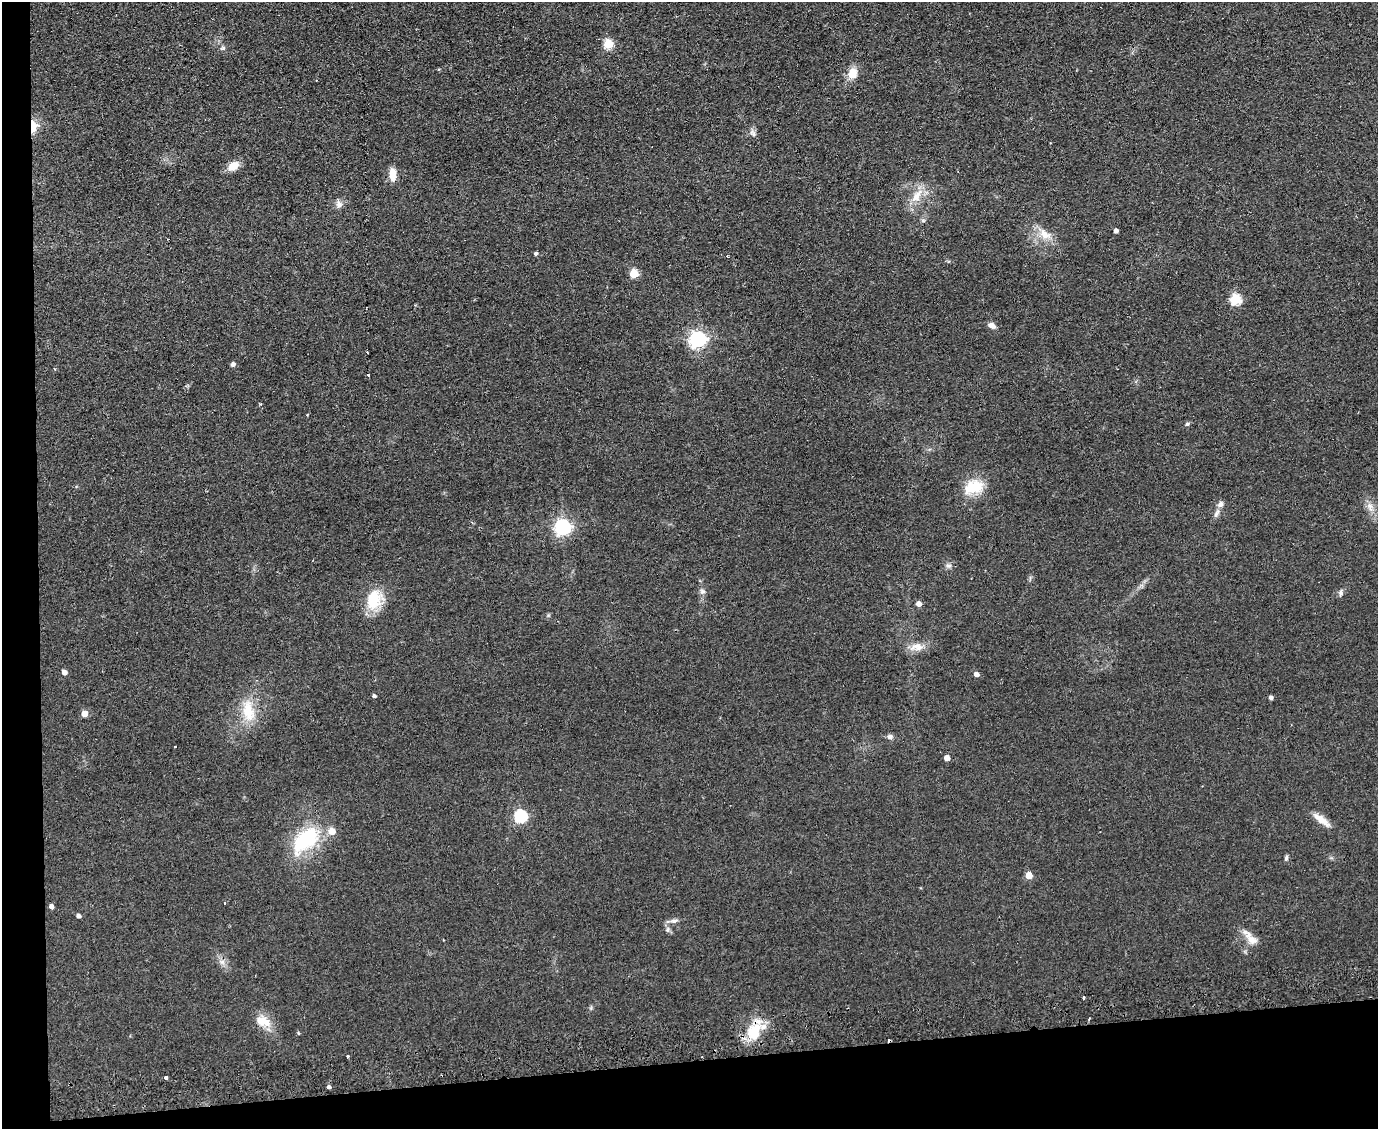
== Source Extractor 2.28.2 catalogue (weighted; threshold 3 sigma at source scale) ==
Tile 10 of 3 x 4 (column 1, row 4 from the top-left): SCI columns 425-1800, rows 43-1169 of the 4674 x 6921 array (HDU 1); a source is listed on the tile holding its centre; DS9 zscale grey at full resolution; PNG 1380 x 1131 px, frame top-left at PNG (2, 2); no overlay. Shown black and unused: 9% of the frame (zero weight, under 2 of 3 exposures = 3% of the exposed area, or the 3 px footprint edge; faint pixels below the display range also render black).
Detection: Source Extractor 2.28.2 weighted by HDU 2 'WHT'; one run over the whole footprint, this tile lists its part. Background 0.0634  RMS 0.0089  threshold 0.0401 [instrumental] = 3 sigma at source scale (4.5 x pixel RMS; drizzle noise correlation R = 1.50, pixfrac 1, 0.05/0.05 arcsec/px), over >= 5 px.
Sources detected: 63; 2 cosmic-ray / hot-pixel residue — not listed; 3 inside a brighter listed object's ellipse — not listed separately; the other 58 listed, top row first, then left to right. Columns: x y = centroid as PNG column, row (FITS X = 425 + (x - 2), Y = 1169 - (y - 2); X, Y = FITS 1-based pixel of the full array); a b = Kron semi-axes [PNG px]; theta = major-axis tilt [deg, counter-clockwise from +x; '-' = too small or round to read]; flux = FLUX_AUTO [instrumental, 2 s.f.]
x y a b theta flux
608 44 5 5 - 47
223 48 7 5 21 1.7
852 74 13 10 68 11
33 126 13 6 -89 15
753 133 10 6 -45 2.7
233 166 14 9 28 9.6
392 174 16 7 -87 8.9
917 196 21 10 57 13
339 204 10 8 -65 3.9
923 220 6 4 -19 1.2
1116 231 4 4 - 2.9
1045 235 17 12 -35 12
536 253 4 4 - 1.7
634 273 5 5 - 35
1235 299 5 5 - 66
991 325 9 6 -27 4.3
697 339 7 6 - 310
233 364 5 4 - 3.1
368 375 3 3 - 4.7
307 415 4 2 - 0.68
1187 424 7 4 28 1.4
974 487 24 15 18 23
1370 507 15 6 -79 5.6
1216 513 12 6 65 3.3
562 527 7 6 - 250
949 566 8 6 0 2.5
702 591 8 6 -14 2.2
1341 592 8 4 -82 1.8
374 599 25 17 77 27
919 604 5 5 - 5.2
916 647 20 11 6 9
64 672 5 4 - 4.8
976 674 5 4 - 3.7
374 696 4 3 - 1.8
1271 698 4 4 - 2.4
248 711 32 16 -79 24
84 713 5 5 - 9.9
890 737 8 6 -1 2.6
175 746 3 3 - 2.5
947 758 5 4 - 6
520 816 6 6 - 100
1321 820 26 8 -37 9.5
305 840 38 21 45 57
1286 858 7 4 79 1.8
1029 875 5 5 - 14
224 903 3 2 - 1.4
51 906 4 4 - 3
78 916 4 4 - 2.4
674 921 10 5 1 2.9
667 930 7 5 73 1.9
1251 940 17 11 -29 9.2
222 962 7 6 - 2.9
1083 998 3 3 - 2.4
263 1021 23 12 -22 13
754 1032 24 17 73 26
348 1056 3 3 - 1.1
166 1078 3 3 - 24
329 1087 4 3 - 12
Overlapping masked pixels (flux is a lower limit): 2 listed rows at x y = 33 126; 754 1032